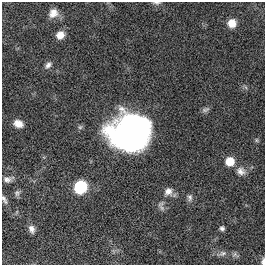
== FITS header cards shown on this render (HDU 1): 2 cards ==
NAXIS1  =                  263
NAXIS2  =                  263

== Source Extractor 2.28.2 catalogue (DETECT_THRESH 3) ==
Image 263 x 263 px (HDU 1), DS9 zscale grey, 1 PNG px = 1 image px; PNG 267 x 267 px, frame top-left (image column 1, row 263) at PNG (2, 2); no overlay
Background 0.0062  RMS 0.028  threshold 0.0833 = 3 sigma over >= 5 px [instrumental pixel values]
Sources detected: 23; all 23 listed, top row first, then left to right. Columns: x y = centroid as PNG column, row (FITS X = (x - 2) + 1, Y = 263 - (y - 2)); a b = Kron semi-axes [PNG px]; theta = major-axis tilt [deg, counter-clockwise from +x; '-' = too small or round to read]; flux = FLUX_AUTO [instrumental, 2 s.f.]
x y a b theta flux
156 3 10 4 1 4.1
53 13 12 10 45 16
232 23 9 9 - 22
60 35 9 7 41 18
48 65 9 6 46 7.1
205 110 12 6 26 5
134 120 11 9 -12 33
18 124 9 7 -21 14
132 134 38 31 -4 510
256 140 6 4 -90 2.7
230 161 8 8 - 33
241 171 13 11 -26 13
7 179 9 7 -17 7.2
80 187 9 8 - 110
168 191 10 10 - 12
17 193 8 7 - 5
190 197 10 6 -85 6
4 199 12 5 -62 5.7
222 228 5 5 - 4.5
32 229 10 7 -72 9.3
223 253 10 7 11 7
235 254 7 4 71 3.7
263 261 7 4 88 6.5
At the frame edge (FLAGS 8, measured only in part): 3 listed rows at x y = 156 3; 4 199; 263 261